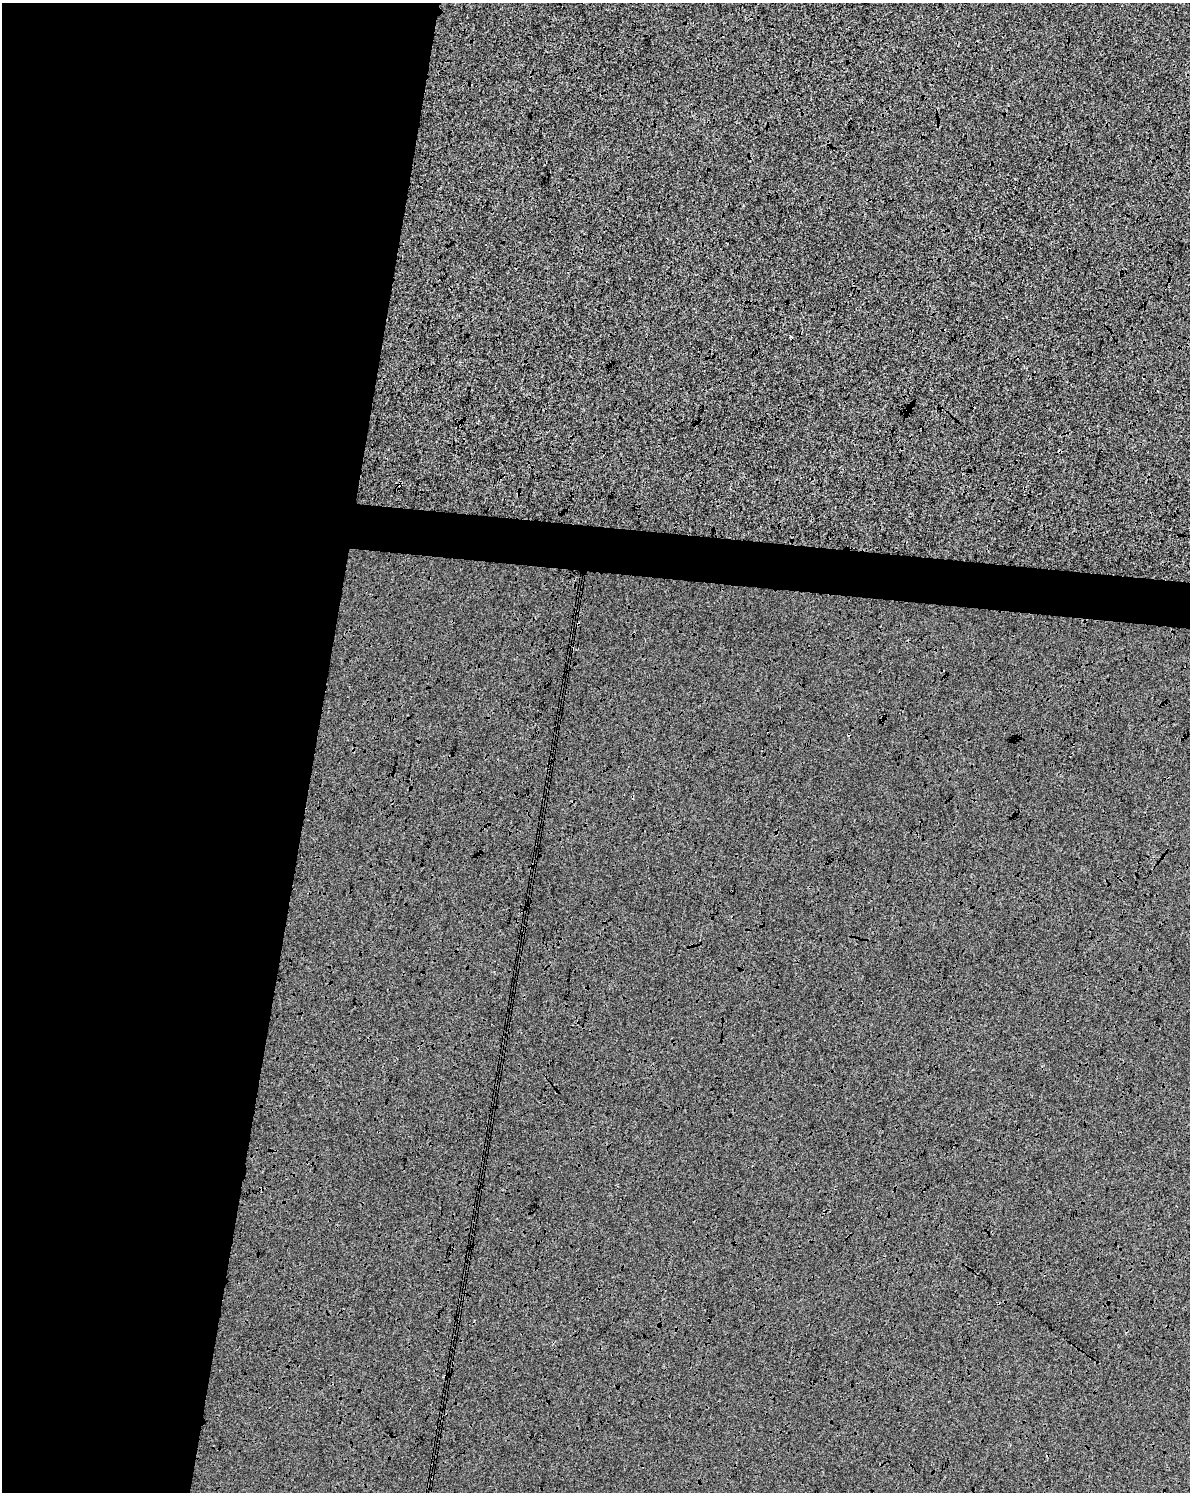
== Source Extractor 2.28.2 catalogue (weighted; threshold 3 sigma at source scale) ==
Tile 5 of 4 x 3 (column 1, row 2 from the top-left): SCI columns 1-1188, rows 1719-3208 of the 4765 x 4983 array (HDU 1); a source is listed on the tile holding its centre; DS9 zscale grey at full resolution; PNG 1192 x 1494 px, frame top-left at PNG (2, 3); no overlay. Shown black and unused: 30% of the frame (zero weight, under 3 of 4 exposures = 2% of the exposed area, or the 3 px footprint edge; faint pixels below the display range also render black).
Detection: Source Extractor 2.28.2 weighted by HDU 2 'WHT'; one run over the whole footprint, this tile lists its part. Background -2.78e-04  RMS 0.0065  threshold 0.0292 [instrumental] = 3 sigma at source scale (4.5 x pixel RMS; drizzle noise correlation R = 1.50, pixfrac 1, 0.0396/0.0396 arcsec/px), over >= 5 px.
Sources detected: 3; all 3 listed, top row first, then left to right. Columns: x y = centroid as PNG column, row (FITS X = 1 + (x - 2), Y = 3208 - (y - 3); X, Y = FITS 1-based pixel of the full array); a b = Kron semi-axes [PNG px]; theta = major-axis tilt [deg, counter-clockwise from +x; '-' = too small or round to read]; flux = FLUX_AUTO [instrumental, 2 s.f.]
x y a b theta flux
790 336 3 3 - 3.3
1059 452 3 2 - 1
262 1189 3 3 - 0.85
Overlapping masked pixels (flux is a lower limit): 2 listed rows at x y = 1059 452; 262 1189